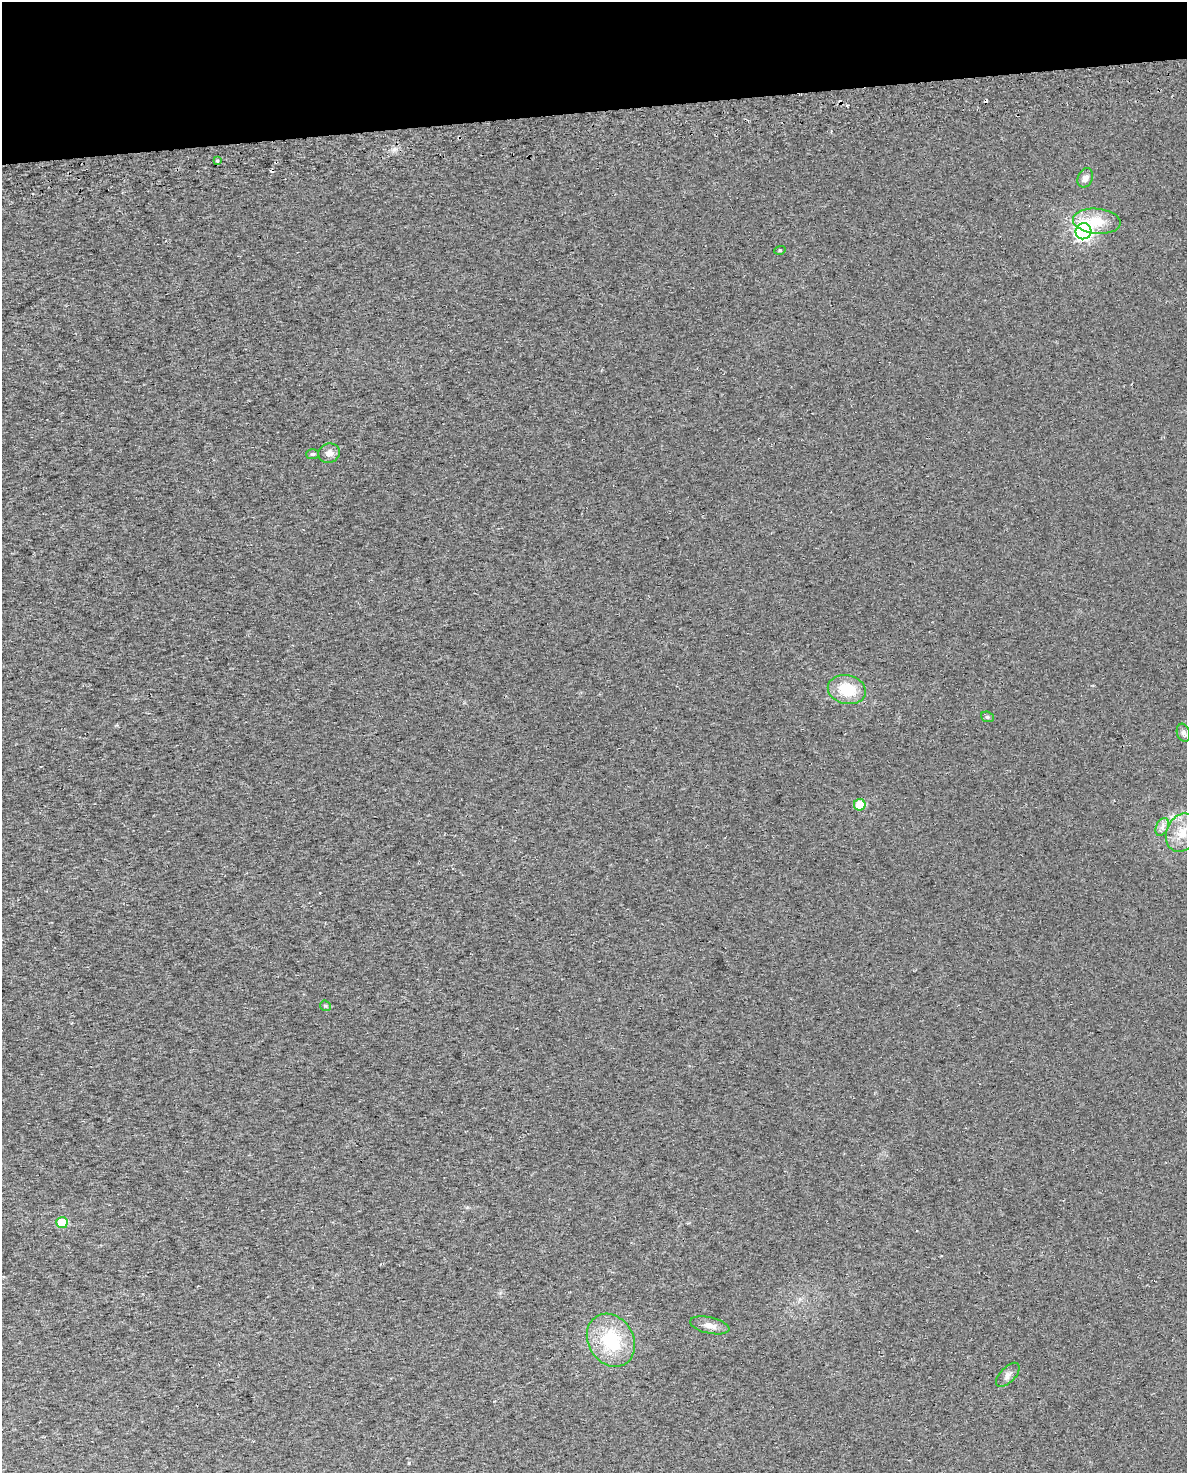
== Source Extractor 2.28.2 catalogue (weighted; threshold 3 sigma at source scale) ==
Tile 3 of 4 x 3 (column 3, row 1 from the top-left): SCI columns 2419-3603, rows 3054-4524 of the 4835 x 4593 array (HDU 1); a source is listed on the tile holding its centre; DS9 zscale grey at full resolution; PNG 1189 x 1475 px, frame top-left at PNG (2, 2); each listed source drawn as its Kron ellipse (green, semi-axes under 4 px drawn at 4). Shown black and unused: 7% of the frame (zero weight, under 2 of 3 exposures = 4% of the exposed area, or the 3 px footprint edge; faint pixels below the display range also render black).
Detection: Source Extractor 2.28.2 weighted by HDU 2 'WHT'; one run over the whole footprint, this tile lists its part. Background 0.0222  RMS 0.01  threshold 0.0457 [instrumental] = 3 sigma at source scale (4.5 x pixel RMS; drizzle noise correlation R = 1.50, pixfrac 1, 0.0396/0.0396 arcsec/px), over >= 5 px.
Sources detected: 20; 2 cosmic-ray / hot-pixel residue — neither listed nor drawn; the other 18 listed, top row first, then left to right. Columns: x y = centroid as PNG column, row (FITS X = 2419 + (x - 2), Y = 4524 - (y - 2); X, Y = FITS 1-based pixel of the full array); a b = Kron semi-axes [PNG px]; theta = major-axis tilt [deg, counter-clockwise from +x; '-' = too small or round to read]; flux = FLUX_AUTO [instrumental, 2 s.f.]
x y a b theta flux
217 161 4 3 - 2.2
1085 178 10 7 66 5.2
1097 221 24 12 -5 23
1084 231 8 7 - 370
780 250 5 3 - 1.1
329 453 11 9 23 5.8
312 454 6 5 - 2
847 690 19 14 -13 32
987 717 6 5 - 1.9
1183 733 9 6 -73 3.6
860 805 6 6 - 19
1162 827 9 6 62 4
1182 833 20 15 66 21
325 1006 6 5 - 1.4
62 1223 6 5 - 31
710 1325 20 8 -13 8.2
611 1340 28 22 -58 58
1008 1375 15 7 46 4.7